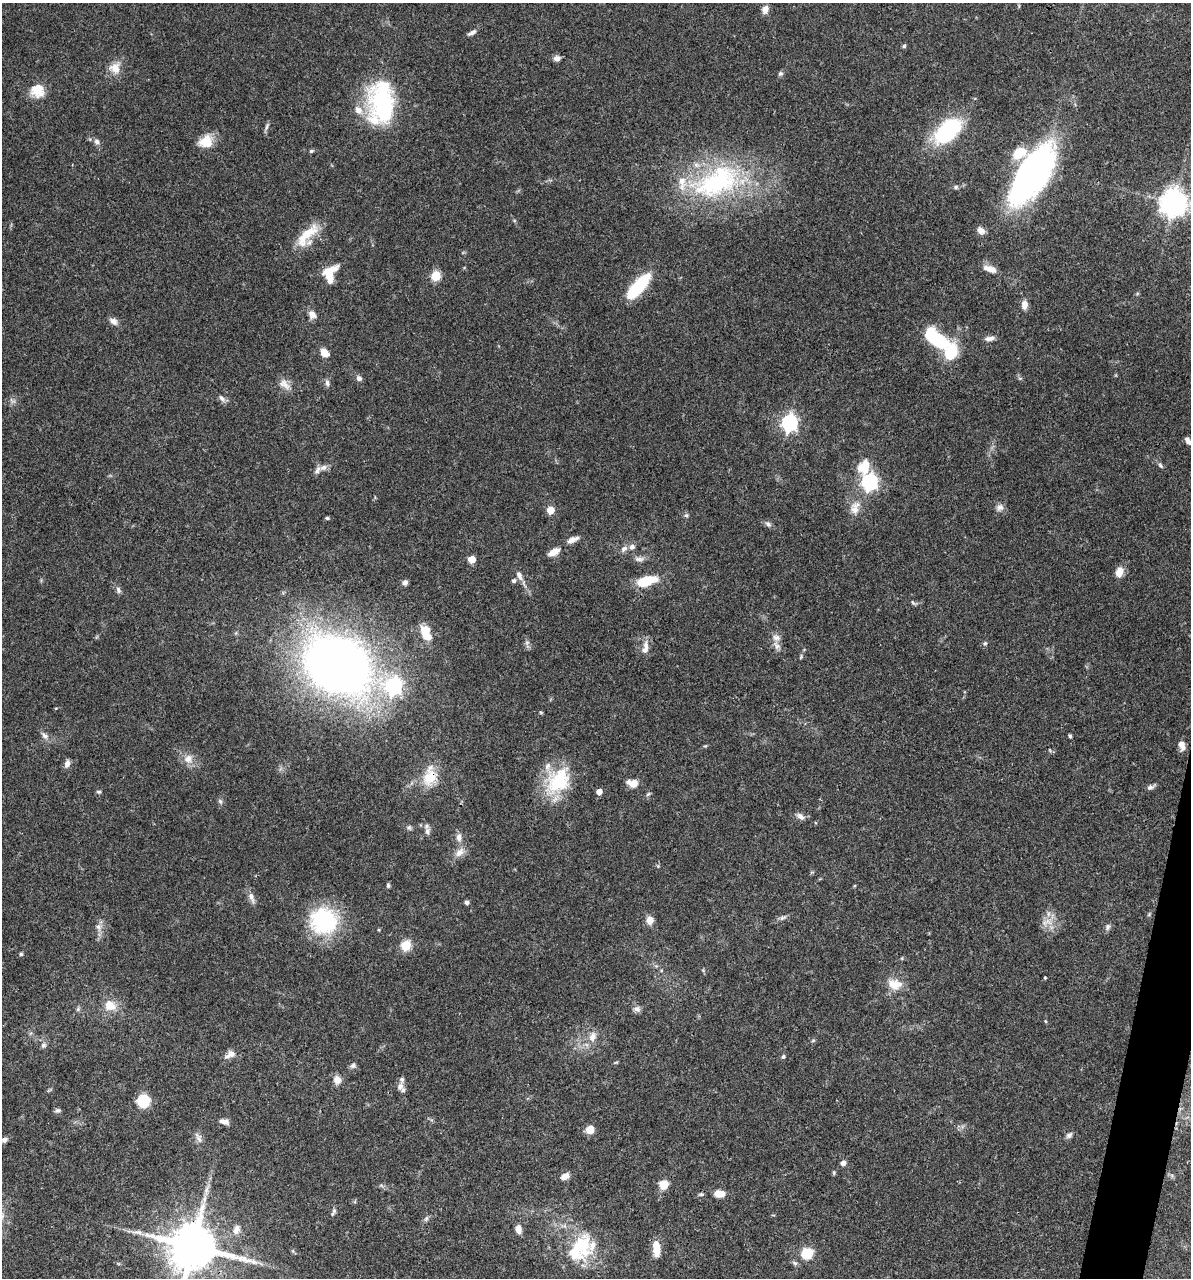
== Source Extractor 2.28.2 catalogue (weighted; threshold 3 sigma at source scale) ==
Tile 6 of 4 x 4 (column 2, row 2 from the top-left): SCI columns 1438-2626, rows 2557-3832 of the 5129 x 5114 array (HDU 1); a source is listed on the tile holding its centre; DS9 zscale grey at full resolution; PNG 1193 x 1280 px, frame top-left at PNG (2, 3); no overlay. Shown black and unused: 2% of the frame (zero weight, under 3 of 4 exposures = <1% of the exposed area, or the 3 px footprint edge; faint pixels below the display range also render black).
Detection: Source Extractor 2.28.2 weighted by HDU 2 'WHT'; one run over the whole footprint, this tile lists its part. Background 0.0744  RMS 0.0033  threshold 0.0147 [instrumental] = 3 sigma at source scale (4.5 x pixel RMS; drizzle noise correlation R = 1.50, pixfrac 1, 0.05/0.05 arcsec/px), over >= 5 px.
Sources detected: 152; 1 too faint to see at this stretch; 1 inside a brighter object's white glare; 2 long thin detections or spike segments (spike, bleed or trail) — not listed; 15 inside a brighter listed object's ellipse — not listed separately; the other 133 listed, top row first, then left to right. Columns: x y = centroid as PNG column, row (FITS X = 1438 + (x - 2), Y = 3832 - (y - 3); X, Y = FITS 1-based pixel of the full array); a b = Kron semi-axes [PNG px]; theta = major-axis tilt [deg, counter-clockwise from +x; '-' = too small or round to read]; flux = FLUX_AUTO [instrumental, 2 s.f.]
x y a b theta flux
765 9 11 8 74 1.8
472 33 12 5 28 1.1
904 46 5 5 - 0.53
557 58 8 6 11 1.6
115 68 15 14 - 4
780 74 7 6 - 0.75
37 90 16 16 - 5.8
383 102 52 31 -84 36
267 127 12 4 68 0.83
947 131 27 16 42 34
206 141 18 14 24 5.6
97 142 7 7 - 1.1
311 151 7 5 16 0.49
1033 175 59 24 56 120
717 182 74 39 24 54
956 187 6 6 - 0.68
1174 203 8 8 - 400
981 231 11 8 -47 1.7
307 235 40 13 46 9.1
990 269 19 8 -20 2.9
329 272 18 10 40 7.2
436 275 5 5 - 17
638 286 31 10 47 19
1024 305 10 7 -88 2.1
312 315 12 9 -56 2
113 321 10 7 -38 1.7
990 338 13 6 10 1.5
940 341 21 11 -56 16
324 353 9 7 -41 3.6
359 378 7 6 - 1.1
1020 378 6 3 18 0.39
327 383 9 5 -82 1
284 384 18 9 -41 2.7
222 398 11 6 -47 1.2
789 423 7 7 - 84
1188 441 10 5 -53 1.2
1160 465 10 4 -46 0.72
323 467 13 7 25 1.7
864 467 20 16 78 7
870 482 7 6 - 97
1000 507 10 9 - 1.5
855 508 20 12 76 4.1
551 510 5 5 - 8.2
686 515 6 5 - 0.58
327 518 5 4 - 0.48
768 524 9 6 -37 1
573 539 15 6 24 2.2
624 549 10 6 39 1.4
554 552 14 7 28 2.9
472 559 5 5 - 6.7
639 559 14 6 2 1.4
1119 572 12 8 68 3.2
519 576 13 7 -70 1.6
514 581 5 4 - 0.91
646 581 20 9 16 11
405 582 7 6 - 1
118 590 10 6 -72 0.93
913 603 9 3 -42 0.55
425 632 18 10 -67 6
527 642 6 4 19 0.59
985 643 6 5 - 0.54
646 646 15 8 -88 2.4
777 646 13 8 -46 1.7
801 657 6 4 66 0.45
338 665 44 34 -30 380
393 686 7 7 - 93
45 736 12 7 -47 1.5
1070 736 4 4 - 0.48
1181 744 8 8 - 1.6
188 759 12 12 - 3
67 763 10 7 73 1.4
430 777 21 14 80 9
558 781 39 25 54 19
632 783 13 9 -12 2.8
1150 787 10 6 25 1.1
599 791 5 5 - 2.6
99 792 6 4 -12 0.53
648 794 7 4 44 0.53
220 802 8 5 -63 0.7
800 816 12 7 -35 1.4
409 827 7 6 - 0.68
427 831 11 7 -81 1.4
459 837 12 8 -86 1.9
460 852 15 9 47 2.6
388 886 5 4 - 0.59
251 897 14 7 -69 1.9
467 902 5 5 - 0.78
1149 914 6 3 20 0.35
650 920 9 9 - 2.4
324 921 33 31 -22 27
1047 921 12 6 -31 2.2
98 927 11 8 -77 1.8
1108 927 9 7 71 0.93
406 945 6 5 - 21
21 954 5 5 - 0.45
902 958 6 3 72 0.32
1045 978 3 3 - 0.41
894 984 19 14 -13 5.2
110 1005 16 14 -26 4.7
78 1009 7 4 46 0.61
637 1009 9 8 - 1.3
1045 1021 5 3 - 0.31
592 1037 13 9 74 2.7
813 1040 6 4 2 0.43
43 1045 8 7 - 0.88
232 1054 10 9 - 1.8
783 1056 5 5 - 0.61
616 1062 6 3 19 0.34
353 1065 8 7 - 0.94
337 1080 10 8 -87 2.4
400 1086 11 9 72 1.7
143 1101 9 9 - 13
58 1110 8 6 8 0.75
224 1121 12 6 -13 1.9
590 1129 5 5 - 8.9
1069 1135 9 6 40 1
198 1138 17 7 -64 1.7
4 1140 7 6 - 1.1
843 1163 5 5 - 1.9
834 1173 6 4 72 0.46
565 1176 9 6 29 2.6
664 1184 11 10 - 3.5
701 1194 7 4 5 0.54
720 1194 10 7 0 3.4
334 1211 7 6 - 0.82
426 1218 7 5 59 0.7
236 1229 14 8 75 2
518 1229 9 6 -77 2.4
581 1245 34 28 86 18
193 1246 14 12 -13 1700
656 1248 16 7 -86 5.8
293 1251 6 4 -72 0.44
807 1253 10 10 - 8.6
Overlapping masked pixels (flux is a lower limit): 3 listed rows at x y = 638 286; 430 777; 193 1246
Isophote crosses this tile's border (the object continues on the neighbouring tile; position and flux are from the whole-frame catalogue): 2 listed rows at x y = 1174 203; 193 1246